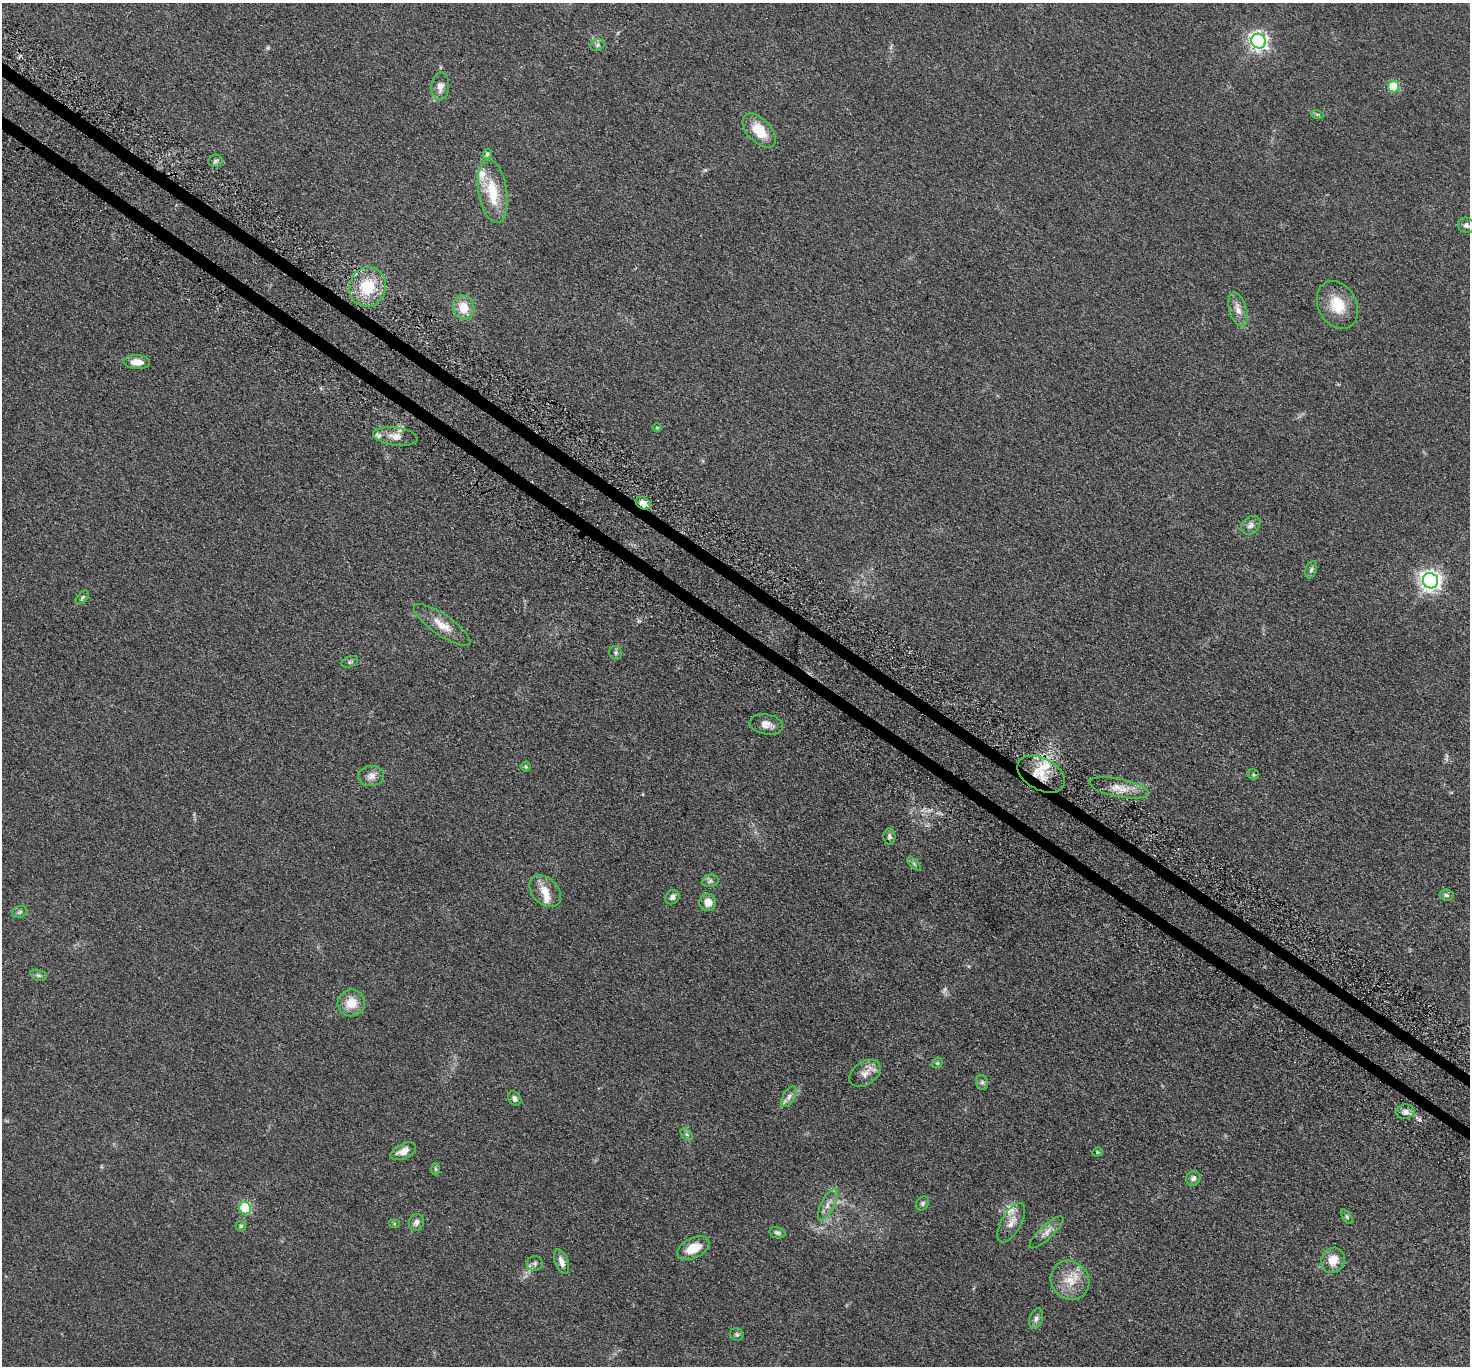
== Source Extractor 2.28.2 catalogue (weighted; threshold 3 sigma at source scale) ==
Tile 11 of 4 x 4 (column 3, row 3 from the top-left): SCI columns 3006-4473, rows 1718-3081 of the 6011 x 6022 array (HDU 1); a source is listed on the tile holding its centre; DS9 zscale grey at full resolution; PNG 1472 x 1368 px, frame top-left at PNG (2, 3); each listed source drawn as its Kron ellipse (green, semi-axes under 4 px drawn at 4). Shown black and unused: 2% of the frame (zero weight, under 3 of 5 exposures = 4% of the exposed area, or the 3 px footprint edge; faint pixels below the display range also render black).
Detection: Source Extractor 2.28.2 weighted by HDU 2 'WHT'; one run over the whole footprint, this tile lists its part. Background 0.0471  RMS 0.0071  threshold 0.0319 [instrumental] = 3 sigma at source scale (4.5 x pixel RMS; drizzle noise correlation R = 1.50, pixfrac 1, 0.05/0.05 arcsec/px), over >= 5 px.
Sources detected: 75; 1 too faint to see at this stretch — neither listed nor drawn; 5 inside a brighter listed object's ellipse — not listed separately; the other 69 listed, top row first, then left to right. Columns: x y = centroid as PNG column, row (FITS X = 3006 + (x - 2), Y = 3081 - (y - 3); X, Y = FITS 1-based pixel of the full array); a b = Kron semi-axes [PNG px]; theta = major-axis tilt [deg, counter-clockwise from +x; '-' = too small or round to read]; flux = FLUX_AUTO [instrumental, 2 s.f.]
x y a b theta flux
1258 41 7 7 - 260
597 45 7 5 23 1.5
440 86 14 8 85 4.5
1393 87 6 5 - 25
1317 114 6 4 -18 0.93
759 131 21 11 -47 14
487 154 5 4 - 1.5
215 161 7 6 - 1.6
493 191 32 14 -80 21
1466 225 9 7 -26 2.1
368 287 20 18 72 24
1337 305 25 19 -61 17
464 308 12 10 -72 11
1238 309 17 8 -73 5.5
137 362 13 7 -2 6.6
657 428 5 3 - 0.54
395 436 22 9 -7 7.1
643 503 8 5 -30 5.4
1251 525 11 8 39 3.1
1311 570 9 5 72 1.5
1430 581 8 7 - 360
82 597 8 5 46 1.2
442 625 33 10 -35 10
616 653 7 6 - 1.5
350 662 9 5 22 1.2
766 724 17 10 -9 5.8
526 767 5 5 - 0.96
1041 774 25 16 -28 18
1253 774 6 5 - 1
371 776 13 10 3 4.6
1119 788 30 9 -11 9.4
889 836 8 6 -86 1.7
914 864 8 3 -45 1.1
710 881 8 6 12 1.7
545 891 18 13 -46 8.8
1447 895 7 5 -7 1.5
672 897 7 6 - 2.2
708 902 9 8 - 6.5
20 912 8 6 21 1.4
38 975 8 5 -19 1.5
351 1003 14 13 - 11
937 1063 6 4 41 1
865 1073 17 11 34 6.2
982 1082 7 5 -74 1.5
789 1097 11 6 59 3.2
515 1099 8 6 -53 2.4
1405 1112 9 7 12 3.1
687 1134 7 4 -45 1.5
403 1151 14 7 26 5.5
1097 1152 5 4 - 0.75
435 1169 6 4 -90 0.85
1193 1178 7 6 - 2.6
923 1203 7 6 - 1.4
828 1205 18 6 63 4.8
245 1208 6 6 - 42
1347 1217 8 4 -55 1.1
416 1223 8 7 - 2.4
1011 1223 22 9 60 7.2
394 1224 6 4 0 0.79
241 1226 5 5 - 1.2
1046 1232 22 6 43 4.7
777 1233 8 5 -12 1.6
693 1248 17 10 26 13
1333 1260 13 11 61 9.4
562 1262 13 6 -69 4.3
535 1263 8 7 - 2.1
1070 1280 20 18 -49 14
1036 1318 10 6 73 2.5
737 1334 7 6 - 1.3
Overlapping masked pixels (flux is a lower limit): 2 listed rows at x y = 643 503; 1041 774